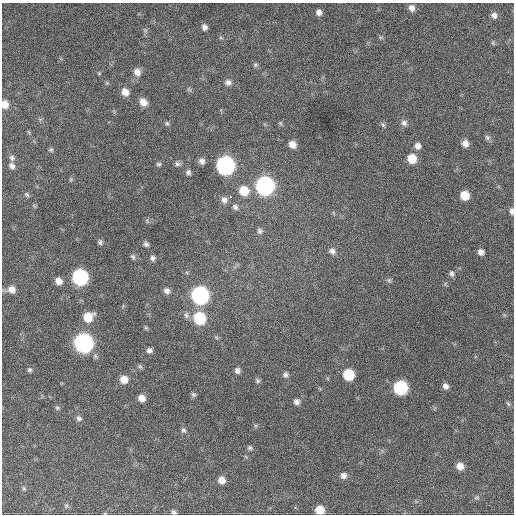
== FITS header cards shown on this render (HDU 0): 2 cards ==
NAXIS1  =                  512 / Axis length
NAXIS2  =                  512 / Axis length

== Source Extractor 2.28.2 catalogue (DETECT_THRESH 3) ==
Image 512 x 512 px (HDU 0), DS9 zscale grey, 1 PNG px = 1 image px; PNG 516 x 516 px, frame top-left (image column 1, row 512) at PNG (2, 3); no overlay
Background 922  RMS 25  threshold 74.2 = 3 sigma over >= 5 px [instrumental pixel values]
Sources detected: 84; all 84 listed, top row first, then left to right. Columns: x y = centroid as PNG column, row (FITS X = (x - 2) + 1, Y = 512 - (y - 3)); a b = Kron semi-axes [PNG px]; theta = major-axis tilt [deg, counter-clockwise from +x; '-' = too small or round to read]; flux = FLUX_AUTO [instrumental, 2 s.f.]
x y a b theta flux
412 8 8 6 -67 9100
319 12 7 6 - 6800
494 15 8 7 - 7300
204 27 7 6 - 5900
493 43 6 4 -66 2100
255 65 6 6 - 3200
137 72 9 8 - 11000
99 73 5 4 - 1800
228 82 9 8 - 6800
189 89 6 6 - 2800
125 92 8 7 - 14000
143 102 9 7 -50 14000
5 104 7 6 - 16000
167 123 6 5 - 2800
404 123 8 8 - 6500
383 125 8 4 -54 3000
487 138 7 7 - 4400
465 143 7 7 - 11000
292 144 7 6 - 12000
418 146 8 7 - 8300
51 150 6 6 - 2900
129 157 2 2 - 4700
12 158 8 7 - 5000
412 159 8 8 - 29000
202 161 7 6 - 6900
159 164 7 5 1 3100
177 164 8 6 -33 4400
12 166 8 6 -49 6600
225 166 9 9 - 650000
188 172 7 6 - 4700
71 179 6 4 47 2100
265 186 9 9 - 670000
244 191 9 9 - 33000
27 194 7 5 -48 2900
465 195 7 7 - 31000
230 196 3 3 - 4100
224 200 8 7 - 7900
235 207 8 7 - 5300
512 211 7 5 -86 5200
260 231 7 7 - 4500
100 242 6 5 - 3600
146 244 6 6 - 4000
332 251 9 8 - 6800
481 252 6 5 - 7600
133 257 7 5 -67 3300
153 258 7 6 - 4500
452 274 8 6 -88 4600
80 277 9 8 - 350000
389 280 7 5 -46 3100
59 281 7 7 - 13000
11 289 10 8 -15 13000
167 291 7 6 - 6600
200 295 9 9 - 530000
186 315 9 6 -81 4900
88 317 9 8 - 32000
200 318 9 8 - 96000
146 328 6 4 -45 2200
83 343 9 9 - 790000
149 350 6 6 - 5300
140 366 7 5 -44 2900
30 370 6 6 - 3500
237 371 6 5 - 5800
285 375 8 7 - 4800
348 375 8 7 - 68000
124 379 8 7 - 17000
257 380 7 6 - 3500
445 386 6 6 - 7000
400 388 8 8 - 200000
193 394 7 6 - 3400
141 398 7 6 - 13000
296 402 7 7 - 6400
508 404 7 5 -68 2900
57 408 6 5 - 2600
79 418 8 6 -32 4900
184 430 7 6 - 3900
250 448 6 6 - 3500
460 466 8 7 - 14000
343 475 8 7 - 7800
222 480 7 6 - 14000
24 488 6 4 -61 2200
477 498 8 5 19 3400
66 506 6 5 - 2900
320 510 7 7 - 27000
174 512 5 4 - 3400
At the frame edge (FLAGS 8, measured only in part): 4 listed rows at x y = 5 104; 512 211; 320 510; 174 512